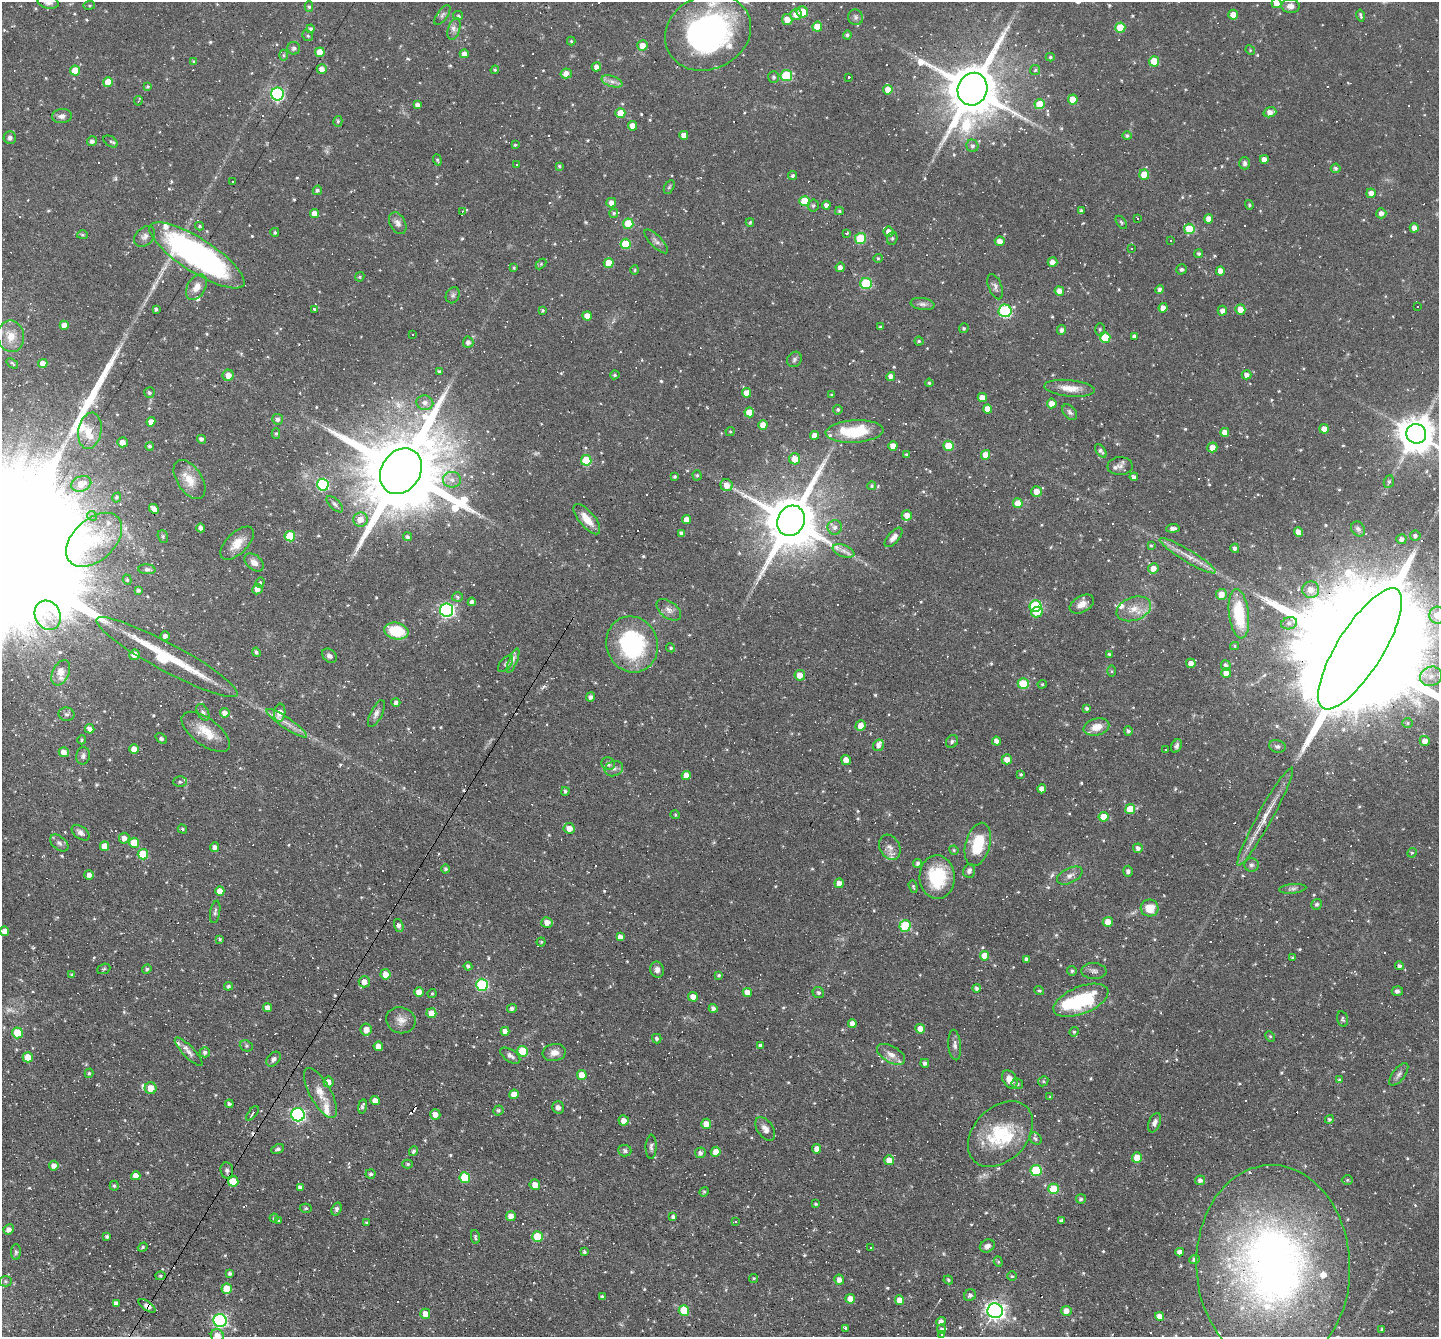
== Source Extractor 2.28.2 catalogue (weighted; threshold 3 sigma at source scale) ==
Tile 7 of 4 x 4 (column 3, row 2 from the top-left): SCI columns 2876-4312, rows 2949-4283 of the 5750 x 5760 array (HDU 1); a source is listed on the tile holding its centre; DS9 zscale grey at full resolution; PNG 1441 x 1339 px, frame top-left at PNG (2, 2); each listed source drawn as its Kron ellipse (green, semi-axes under 4 px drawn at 4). Shown black and unused: <1% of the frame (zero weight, under 4 of 7 exposures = <1% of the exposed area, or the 3 px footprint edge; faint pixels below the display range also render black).
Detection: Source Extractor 2.28.2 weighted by HDU 2 'WHT'; one run over the whole footprint, this tile lists its part. Background 0.0582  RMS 0.0036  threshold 0.0149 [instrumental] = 3 sigma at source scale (4.09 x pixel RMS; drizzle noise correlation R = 1.36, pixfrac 0.8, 0.05/0.05 arcsec/px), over >= 5 px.
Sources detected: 751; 2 too faint to see at this stretch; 3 inside a brighter object's white glare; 97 cosmic-ray / hot-pixel residue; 1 long thin detection or spike segment (spike, bleed or trail) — neither listed nor drawn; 21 inside a brighter listed object's ellipse — not listed separately; of the other 627, all 500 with FLUX_AUTO >= 0.406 (the completeness limit of this list) listed and drawn (127 fainter detections not listed), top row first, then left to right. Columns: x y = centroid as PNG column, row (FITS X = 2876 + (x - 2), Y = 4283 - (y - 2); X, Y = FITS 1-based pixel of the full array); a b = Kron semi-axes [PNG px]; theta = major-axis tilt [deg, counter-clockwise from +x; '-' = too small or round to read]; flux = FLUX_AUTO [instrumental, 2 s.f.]
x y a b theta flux
48 2 10 6 -12 1.6
1276 3 5 5 - 2.5
89 5 6 3 8 0.41
1290 6 9 7 -3 1.8
309 7 5 4 - 0.59
802 12 6 5 - 7.6
796 14 6 5 - 3.1
442 15 12 5 56 1
458 15 5 4 - 0.63
1233 15 5 4 - 4.2
1361 15 6 3 -77 0.62
856 17 8 7 - 1.1
787 20 5 5 - 3.5
817 27 5 5 - 6.4
1120 27 5 5 - 8.1
311 29 4 4 - 0.71
454 29 11 6 74 1.6
708 32 44 37 25 85
847 35 5 4 - 0.65
308 36 5 5 - 0.54
571 41 4 4 - 0.46
642 46 5 5 - 3.6
294 48 6 6 - 1.1
1250 50 5 4 - 0.41
320 52 5 4 - 4.4
464 54 4 4 - 2
284 55 5 3 - 0.51
1050 57 4 4 - 0.49
1154 61 5 5 - 7.7
194 62 4 3 - 0.43
596 67 5 4 - 1.7
322 69 5 5 - 2.1
495 70 4 4 - 0.41
1035 70 5 5 - 0.51
75 71 5 5 - 5.7
566 73 6 5 - 2.8
786 76 6 5 - 18
774 77 6 5 - 0.74
848 77 3 3 - 6.5
612 81 11 5 -18 1.6
108 82 5 5 - 7.3
148 86 4 4 - 0.49
972 89 16 14 67 2300
888 90 5 4 - 3.4
277 94 6 6 - 51
1073 99 5 5 - 5.7
138 101 5 2 - 0.45
1039 104 5 5 - 7
418 105 4 4 - 1.3
1270 112 6 5 - 2.6
620 113 5 5 - 4.6
62 116 10 7 7 1.6
338 121 5 4 - 0.52
632 126 4 4 - 2.7
684 135 4 4 - 2.6
1127 136 5 4 - 0.68
10 138 6 6 - 1.1
92 141 5 5 - 1.2
111 141 8 5 -34 0.68
515 145 3 3 - 0.43
972 146 6 6 - 0.91
1264 159 4 4 - 2.2
437 160 5 3 - 0.45
1245 163 6 5 - 1
516 165 3 3 - 0.76
559 166 4 3 - 0.45
1336 168 5 5 - 0.84
1144 174 5 5 - 5.2
793 175 5 4 - 0.7
232 182 3 3 - 0.54
669 187 7 4 59 0.53
317 190 5 4 - 0.82
1371 193 5 4 - 2.2
804 201 5 5 - 9.6
611 203 5 5 - 2.2
813 205 6 5 - 0.72
826 205 4 3 - 1.3
1249 205 5 3 - 0.41
462 211 3 3 - 14
839 211 4 4 - 0.49
1081 211 4 3 - 0.72
314 213 4 4 - 2.6
614 213 4 4 - 0.58
1381 213 5 5 - 1.7
1137 218 3 3 - 13
1209 219 4 4 - 2.4
750 222 4 3 - 0.52
1121 222 7 4 -54 0.55
398 223 12 7 -61 1.7
628 224 5 5 - 10
200 226 4 4 - 0.44
1414 228 4 4 - 1.9
1189 229 5 5 - 9.6
275 232 4 3 - 0.53
889 232 5 5 - 2.5
846 233 3 3 - 1.3
82 235 5 4 - 0.49
145 236 12 9 43 1.7
892 238 6 5 - 0.63
860 239 6 5 - 14
1170 240 3 3 - 0.63
656 241 16 5 -46 1.4
1000 241 5 4 - 2.5
626 244 5 5 - 12
1132 249 3 3 - 0.53
1199 254 4 4 - 0.68
197 255 55 16 -33 120
878 258 4 4 - 0.44
1052 262 5 4 - 2.4
609 263 5 5 - 5.1
541 264 6 4 46 0.42
840 267 5 4 - 1.7
514 268 4 3 - 0.44
1182 269 5 5 - 0.63
635 270 4 4 - 0.41
1220 271 4 4 - 2.7
360 277 5 4 - 0.49
866 284 6 5 - 20
196 287 14 9 60 3.2
995 287 13 6 -69 1.3
1159 290 4 4 - 1.1
1059 291 5 4 - 2.9
453 295 8 6 65 0.89
923 304 12 6 -9 1.4
1418 306 3 3 - 0.43
1163 308 4 4 - 1.9
156 309 3 3 - 0.75
314 309 3 3 - 4.4
1240 309 5 5 - 3.5
542 310 3 3 - 0.51
1005 311 6 6 - 39
1222 311 5 4 - 1.6
587 316 5 4 - 3
64 325 4 4 - 2.4
880 327 3 3 - 0.48
964 328 5 4 - 0.58
1100 329 6 5 - 0.64
1062 330 5 4 - 1.2
413 334 3 3 - 0.73
11 336 16 13 -80 5
1135 337 4 4 - 1.5
1105 338 5 5 - 11
919 341 4 4 - 0.49
468 342 5 5 - 1.3
794 359 8 7 - 0.99
12 363 6 4 -37 0.57
43 363 4 4 - 2.8
439 371 4 3 - 0.62
228 375 5 5 - 2.6
615 375 5 4 - 0.61
1246 375 5 4 - 1.7
891 376 4 4 - 1.8
929 383 4 4 - 0.55
1069 388 25 8 -6 4.4
149 393 5 5 - 0.74
747 393 4 4 - 3.7
832 395 4 3 - 0.41
982 397 4 4 - 3.1
425 403 8 7 - 1.8
1052 403 5 5 - 2.6
988 409 4 4 - 3.1
838 410 5 4 - 0.62
749 412 5 5 - 5
1070 412 9 6 -50 0.93
278 419 5 5 - 1.5
151 422 4 4 - 2.6
763 425 5 4 - 3.3
1324 429 5 4 - 2.5
90 431 18 11 80 6.6
730 431 5 4 - 0.42
854 431 29 11 3 16
1225 432 4 4 - 3.2
276 433 5 4 - 0.55
1416 434 10 9 - 820
814 435 4 4 - 2.3
201 439 4 3 - 0.79
123 442 5 5 - 2.5
150 446 4 4 - 0.65
893 446 4 4 - 3.1
949 446 5 5 - 8.2
1212 447 5 5 - 3
1101 451 7 4 -54 0.93
906 455 3 3 - 0.65
985 455 5 4 - 3.5
795 459 5 5 - 4
586 460 5 5 - 11
1120 466 13 9 2 1.6
401 471 24 19 57 6800
697 475 5 4 - 0.52
675 477 3 3 - 0.55
1134 477 4 4 - 1.2
189 479 22 12 -57 5.5
452 480 9 8 - 2
1389 482 6 5 - 0.57
81 484 10 7 22 4.2
323 485 6 6 - 32
727 485 6 6 - 3
872 486 4 4 - 0.5
1037 491 5 5 - 2.8
117 497 5 4 - 0.63
1018 503 5 5 - 4.4
335 504 10 5 -45 0.98
154 509 5 4 - 2.5
907 515 5 5 - 2.5
92 516 5 4 - 0.61
587 519 18 8 -50 4.5
687 519 4 4 - 2.9
360 520 7 7 - 3.2
791 521 15 13 63 2500
835 527 7 7 - 1.5
201 528 4 4 - 1.2
1173 528 6 4 6 1.4
1358 529 8 6 -53 0.98
1299 532 5 4 - 2.6
682 533 4 4 - 1.4
163 536 6 5 - 0.52
290 536 5 5 - 13
1415 536 5 5 - 0.98
407 537 4 4 - 0.73
894 537 12 5 49 1.9
1401 539 5 5 - 1.2
94 540 33 21 43 16
237 543 21 10 45 4.8
1151 546 4 4 - 0.41
1235 548 4 4 - 0.98
844 551 11 6 -22 1.8
1188 556 32 6 -31 4.2
254 562 11 7 -39 2.2
1153 568 5 5 - 2.7
147 569 8 5 -5 0.81
127 580 5 4 - 0.43
260 582 5 4 - 0.54
257 589 5 5 - 2.1
138 590 4 3 - 0.83
1311 590 8 8 - 3.2
1221 594 5 5 - 3.8
458 597 5 4 - 0.58
472 602 4 4 - 1.1
1082 604 13 8 30 2.9
1036 606 6 6 - 31
1134 609 18 11 19 5
447 610 6 6 - 77
669 610 14 8 -37 2
1037 612 6 5 - 3.8
1239 614 25 10 -83 17
48 615 15 12 -64 5.2
1437 615 8 8 - 4.5
1289 623 8 6 18 1.2
396 631 12 8 -12 14
165 636 5 4 - 1.3
632 644 28 25 -70 37
1235 646 4 4 - 0.47
671 648 5 4 - 0.56
1360 649 70 23 58 32000
256 652 4 3 - 0.66
134 655 5 5 - 3.1
1110 655 4 3 - 0.96
329 656 8 6 -44 1.2
167 657 80 14 -28 26
513 661 13 4 68 1.4
1191 663 5 4 - 2.2
506 664 10 5 50 1.1
1226 665 5 5 - 1.3
1112 671 5 4 - 0.42
61 673 13 8 65 2.5
1226 673 5 5 - 2.6
800 675 5 5 - 3.2
1431 676 11 9 20 3
1023 684 5 5 - 11
1042 684 4 4 - 0.54
590 697 4 4 - 1.2
396 702 4 4 - 1.1
1087 708 4 3 - 0.74
203 712 9 5 -60 0.91
225 713 5 4 - 2.3
280 713 9 5 84 4.8
67 714 8 6 -13 0.99
376 714 15 5 63 1.6
287 723 24 5 -34 3.1
1408 723 5 4 - 0.49
860 726 5 5 - 3
1096 727 13 8 14 4.2
90 729 5 4 - 1.6
1128 731 4 4 - 0.86
206 732 28 13 -37 7
161 739 6 3 -38 0.62
82 740 4 3 - 0.48
952 741 7 5 48 0.77
997 741 4 4 - 2
1425 741 5 5 - 2.4
878 745 6 5 - 1.6
1176 746 7 5 60 0.99
1277 746 8 6 -16 0.95
134 749 4 4 - 3.6
1165 749 3 2 - 0.48
64 752 5 4 - 2.6
83 756 9 7 78 1.1
1007 759 5 5 - 2.8
846 760 5 4 - 2.6
608 763 7 6 - 1.3
614 769 9 7 19 1.4
1021 774 3 3 - 0.47
686 775 4 4 - 2.7
180 782 6 5 - 0.72
1042 789 4 4 - 2.5
565 791 4 4 - 0.66
1130 809 5 5 - 8.3
675 815 5 3 - 0.41
1103 817 5 5 - 5.8
1265 817 56 7 61 6.9
569 828 6 5 - 2.9
182 829 5 4 - 0.59
81 833 10 6 -37 1.3
124 838 5 5 - 2.1
59 843 11 6 -40 1.2
134 843 5 5 - 7.4
978 844 22 12 75 11
105 846 5 4 - 3.6
215 847 5 4 - 1.5
890 847 13 10 -61 2.4
1138 848 5 4 - 1.4
954 850 5 4 - 0.41
1412 853 5 4 - 0.47
143 854 5 5 - 11
918 863 4 4 - 0.81
1251 865 7 7 - 1
446 869 4 4 - 0.73
969 871 7 6 - 1.1
1128 871 5 4 - 0.9
89 875 5 4 - 1.7
1070 876 14 7 27 1.8
937 877 22 17 -88 17
839 883 5 4 - 2.3
913 887 6 4 -72 0.47
1293 889 13 4 6 1.1
220 891 5 4 - 3.2
1317 904 5 5 - 0.61
1150 908 9 8 - 5.2
215 912 11 5 80 0.88
547 922 5 5 - 2.6
1108 922 5 5 - 4.4
399 926 7 4 -70 1.3
905 926 6 5 - 16
5 931 5 4 - 2.4
620 937 4 4 - 1.6
220 939 4 3 - 0.41
541 942 4 4 - 0.41
985 956 5 4 - 5.4
1292 957 3 3 - 0.41
1027 959 4 4 - 1.6
468 966 4 4 - 0.93
1399 966 4 4 - 0.92
104 969 7 5 21 0.51
147 969 5 4 - 0.67
657 970 8 6 -74 1.6
1072 971 5 4 - 0.63
1094 971 13 8 -3 1.4
71 974 4 4 - 0.42
385 974 5 5 - 3.8
719 975 4 3 - 0.48
364 982 5 5 - 2.7
482 985 6 6 - 35
228 986 4 4 - 0.71
976 988 4 4 - 0.89
1039 991 5 4 - 0.47
1397 991 5 4 - 1.1
419 992 5 4 - 3.6
747 992 5 4 - 2.7
432 993 5 3 - 0.41
818 993 6 5 - 0.84
693 997 5 5 - 2.8
1081 1000 29 13 22 23
267 1008 4 4 - 2.3
713 1008 4 4 - 1.2
512 1009 5 4 - 0.98
431 1013 5 5 - 3.7
1342 1019 8 5 -76 0.64
401 1020 15 13 -19 3
852 1023 4 4 - 1.8
366 1029 6 5 - 3.3
920 1029 5 4 - 3.6
505 1031 4 4 - 2.2
1074 1032 5 4 - 0.47
17 1033 5 5 - 11
1270 1037 5 4 - 0.53
657 1039 5 4 - 0.8
760 1045 4 3 - 0.82
955 1045 15 6 -85 1.4
246 1046 7 5 -21 0.64
378 1046 5 4 - 3.2
523 1051 5 5 - 11
189 1052 19 5 -46 1.9
205 1052 5 5 - 0.95
554 1053 12 8 8 2.5
891 1054 15 8 -30 2.7
510 1056 11 6 -34 1.4
28 1057 5 5 - 4.7
274 1059 8 6 49 1.2
925 1063 4 4 - 1.2
89 1073 5 4 - 0.53
1399 1074 13 6 52 1.3
582 1075 5 5 - 4
1010 1080 10 6 -59 2.9
1339 1080 4 4 - 0.52
1043 1081 5 5 - 0.46
328 1082 5 5 - 2.3
1017 1084 6 5 - 0.69
151 1088 6 6 - 4.9
320 1093 28 10 -61 4.9
514 1094 5 4 - 3.1
1050 1097 4 4 - 0.47
375 1101 5 4 - 2.5
229 1104 4 4 - 1
362 1106 7 4 80 0.86
558 1107 6 5 - 1.9
498 1110 5 5 - 0.68
252 1113 9 3 53 0.73
435 1114 5 5 - 2.6
298 1115 7 6 - 64
1329 1119 4 4 - 0.68
624 1120 5 5 - 2.3
1155 1123 10 6 67 1.6
706 1124 5 5 - 3.1
765 1129 13 8 -55 1.9
1000 1134 38 26 46 21
1035 1139 7 5 -46 0.75
651 1147 12 5 88 1.1
278 1149 6 4 25 0.81
817 1149 4 4 - 2.1
413 1151 5 4 - 0.81
625 1151 6 6 - 0.98
716 1152 5 4 - 2.9
700 1153 5 5 - 1.2
1137 1157 5 5 - 3.9
889 1160 5 4 - 3.2
408 1164 5 4 - 0.53
54 1166 5 5 - 1.9
227 1170 8 6 -85 1.1
1036 1170 5 5 - 20
370 1174 5 4 - 0.76
136 1176 4 4 - 2.6
465 1178 5 5 - 12
1200 1180 5 4 - 1.1
1347 1180 6 5 - 0.47
233 1181 5 5 - 7
535 1185 5 5 - 2.8
114 1186 5 4 - 0.67
300 1187 4 4 - 1
1053 1189 5 5 - 11
704 1192 5 4 - 0.41
1081 1199 5 5 - 0.74
816 1204 3 3 - 0.51
306 1208 6 4 3 0.46
337 1209 6 5 - 0.91
511 1216 5 5 - 2.5
673 1217 4 3 - 0.83
274 1218 4 4 - 0.42
1062 1220 3 3 - 0.75
279 1221 4 3 - 0.42
735 1221 3 3 - 0.51
367 1223 3 2 - 0.53
9 1229 5 5 - 1.6
107 1237 4 3 - 0.69
475 1237 7 4 -80 0.56
537 1237 5 5 - 9.9
987 1246 8 6 27 1.5
143 1247 5 4 - 0.64
871 1248 3 3 - 2.1
16 1252 8 5 90 0.68
584 1252 3 3 - 0.62
1180 1252 4 4 - 1.9
1195 1260 5 4 - 1.1
998 1262 5 4 - 0.49
1273 1266 101 77 -88 190
230 1274 4 4 - 0.82
160 1276 5 4 - 0.5
1012 1276 5 4 - 0.47
754 1278 4 4 - 0.41
839 1280 5 5 - 2
948 1280 5 4 - 0.48
5 1281 6 5 - 0.68
227 1289 5 5 - 7.3
970 1295 6 5 - 1.1
602 1297 4 3 - 0.73
850 1299 5 4 - 2.9
899 1300 5 4 - 3.2
116 1303 4 4 - 1.6
147 1306 10 4 -36 1.7
684 1310 5 5 - 11
995 1311 8 7 - 150
1066 1311 5 5 - 2.8
425 1314 5 5 - 3.9
1159 1316 4 4 - 2.5
220 1320 7 6 - 73
941 1321 5 4 - 1.6
845 1328 3 3 - 7
942 1329 4 4 - 0.62
1382 1329 4 3 - 0.56
217 1335 6 6 - 3.1
942 1335 3 3 - 12
Overlapping masked pixels (flux is a lower limit): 2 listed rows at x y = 1360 649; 147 1306
Isophote crosses this tile's border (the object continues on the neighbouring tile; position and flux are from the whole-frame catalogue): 7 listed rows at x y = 48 2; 1276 3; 11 336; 1416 434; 1437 615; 1360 649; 217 1335